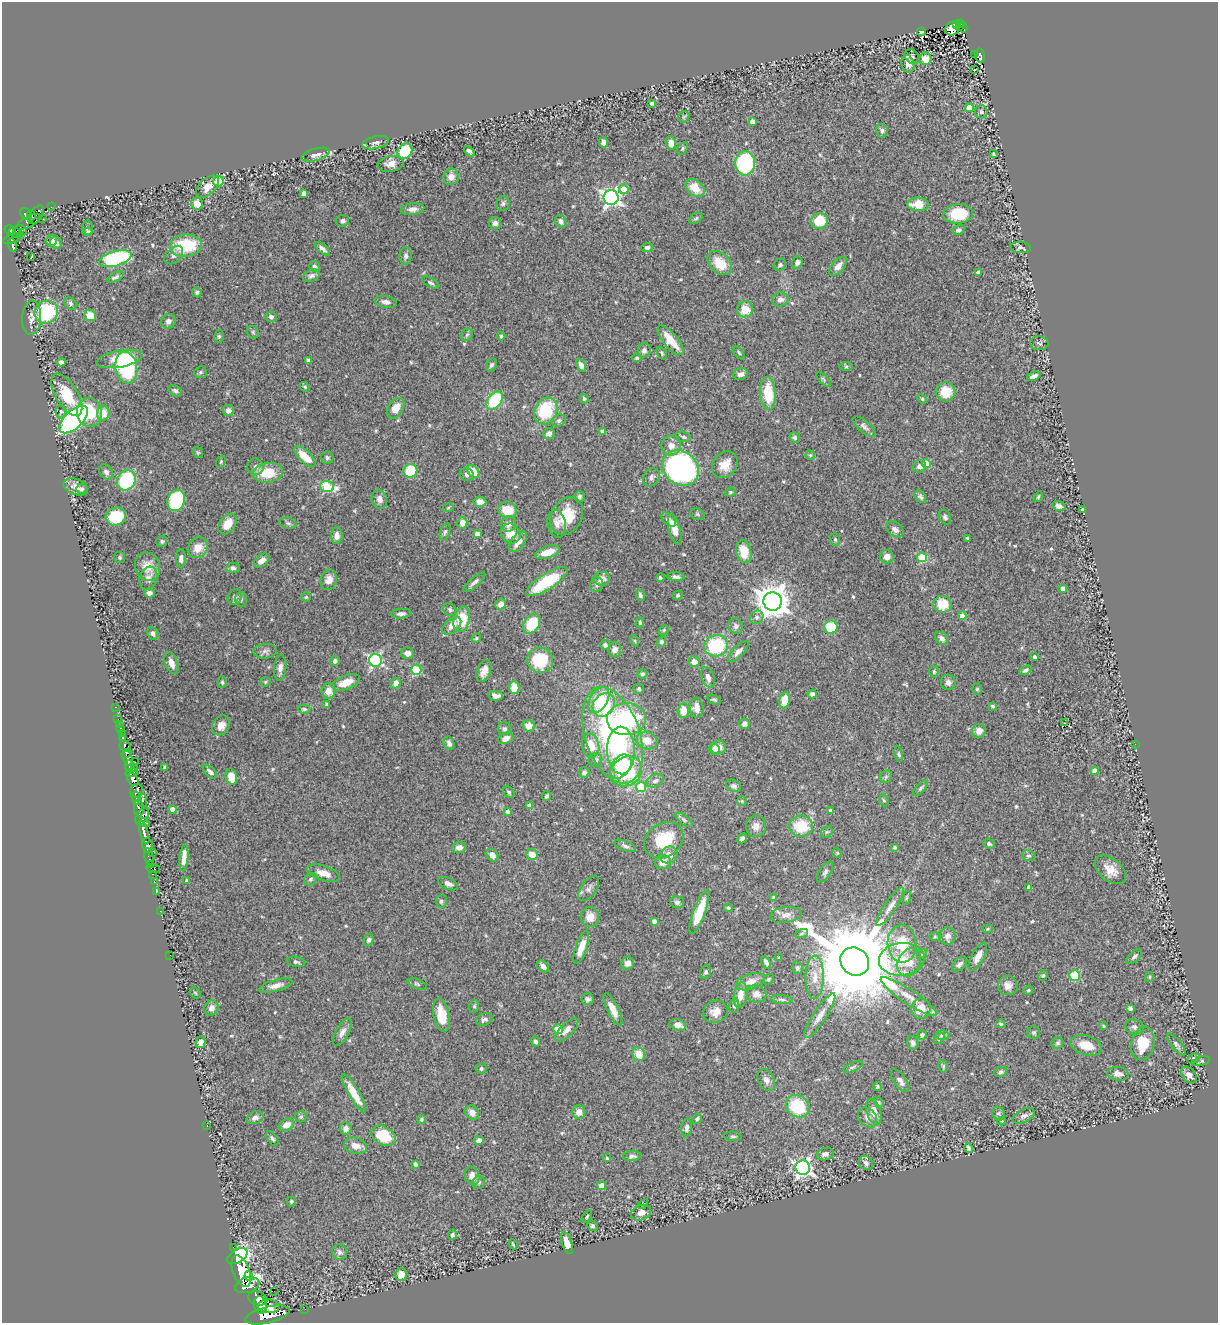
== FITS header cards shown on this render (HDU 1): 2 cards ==
NAXIS1  =                 1216
NAXIS2  =                 1321

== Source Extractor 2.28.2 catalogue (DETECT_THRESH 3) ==
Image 1216 x 1321 px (HDU 1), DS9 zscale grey, 1 PNG px = 1 image px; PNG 1220 x 1325 px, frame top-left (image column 1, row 1321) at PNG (2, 2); each listed source drawn as its Kron ellipse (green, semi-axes under 4 px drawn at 4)
Background 1.15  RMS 0.028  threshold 0.0835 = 3 sigma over >= 5 px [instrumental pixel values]
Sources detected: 550; of the 550, the 500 brightest by FLUX_AUTO listed and drawn (50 fainter detections omitted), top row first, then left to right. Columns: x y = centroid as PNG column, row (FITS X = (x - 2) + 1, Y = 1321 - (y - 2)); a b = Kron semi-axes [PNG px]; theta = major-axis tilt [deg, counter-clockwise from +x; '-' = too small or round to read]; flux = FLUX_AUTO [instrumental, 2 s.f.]
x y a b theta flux
961 23 4 2 - 33
957 25 3 2 - 25
960 27 3 2 - 17
963 27 6 3 -77 47
953 28 7 6 - 47
921 32 4 3 - 2.8
975 54 3 3 - 32
980 56 7 5 -78 120
912 57 8 6 -48 6.2
925 59 6 6 - 27
908 64 9 6 -70 11
975 70 3 2 - 6.6
652 103 4 3 - 3.4
969 108 4 4 - 31
981 112 6 6 - 4.1
684 117 6 5 - 2.5
752 121 4 4 - 12
882 131 7 6 - 5.5
603 142 5 4 - 8.2
375 143 14 6 12 6.4
671 143 7 5 -79 12
682 148 7 5 58 3
405 151 8 7 - 59
469 151 6 3 -42 5.7
994 154 3 3 - 2.9
316 155 14 6 16 8.2
745 163 12 10 90 240
391 164 13 7 10 12
451 177 8 7 - 13
218 181 5 5 - 56
207 187 14 8 42 20
695 188 10 7 -39 32
624 189 5 4 - 28
304 194 4 4 - 13
611 198 7 7 - 760
197 204 6 6 - 23
503 204 7 6 - 5
918 204 10 7 -1 36
51 207 2 2 - 8.3
413 209 12 6 6 9.2
26 214 6 5 - 460
958 214 14 10 4 61
36 215 10 6 54 380
31 216 5 3 - 230
696 218 7 4 30 3.1
43 219 2 2 - 15
342 221 7 5 8 6.7
561 221 6 5 - 8
819 221 8 7 - 54
29 222 13 5 28 320
495 223 6 6 - 7.3
88 228 7 5 86 4.3
10 230 6 4 -31 440
20 230 7 5 1 300
959 230 6 4 30 4.6
88 232 4 3 - 3.6
16 233 7 4 -28 480
13 238 10 4 21 220
51 241 6 5 - 12
56 243 6 5 - 7.2
13 245 7 3 -76 220
186 246 16 11 5 87
647 247 6 4 5 5.4
1020 248 10 5 -6 4.5
323 249 9 3 -41 6.6
174 255 11 7 44 7.7
406 256 9 6 88 6.6
31 257 3 2 - 4.8
115 259 17 7 16 220
797 262 6 5 - 6.5
720 263 14 9 -43 40
780 265 6 5 - 4
314 266 5 5 - 4.7
838 266 11 6 49 11
978 273 4 4 - 9.3
312 276 9 5 22 5.8
115 277 9 4 26 5.5
431 283 9 4 -27 3.9
197 292 5 4 - 3.7
780 299 8 7 - 8.7
386 302 11 6 -11 8.9
70 303 7 5 -47 4.5
745 309 8 7 - 31
46 312 12 11 - 130
90 315 6 5 - 27
271 317 5 5 - 5
32 318 17 9 87 12
168 321 7 7 - 9.1
253 332 7 5 -48 3.6
467 335 7 5 45 3.5
219 336 6 5 - 3.2
501 336 4 4 - 2.3
670 340 18 7 -50 40
1039 343 9 7 -5 4.7
644 350 7 6 - 6.7
662 353 7 4 -55 2.6
739 353 7 3 -55 2.5
637 358 5 4 - 3.4
119 359 23 8 10 81
308 361 4 4 - 4.9
61 362 4 4 - 6.9
491 365 7 5 63 5
581 365 7 4 -65 9
846 367 6 4 1 3.1
126 368 16 11 -79 160
200 372 6 5 - 3.6
741 374 7 5 19 8.5
1034 376 7 4 22 7.4
823 379 9 4 -46 3.4
305 387 5 4 - 2.2
175 391 7 5 -31 4.8
945 392 10 9 - 36
768 393 16 8 -86 61
67 395 24 11 -59 64
584 399 5 4 - 3
922 399 5 4 - 2.5
495 401 10 6 52 93
396 408 11 7 58 23
228 410 6 5 - 8.1
61 411 6 5 - 3.2
546 411 14 11 63 100
90 413 15 12 -84 65
103 413 7 6 - 27
74 419 18 9 43 450
559 421 7 6 - 4.9
864 427 14 6 -40 6.9
603 432 4 4 - 13
549 433 6 5 - 6.7
683 437 8 5 -17 3.9
795 438 5 5 - 4
671 446 10 10 - 15
198 452 6 4 -53 2.3
810 455 5 4 - 2.3
305 456 13 6 -44 38
327 458 6 6 - 3.8
221 462 6 4 70 2.7
926 464 4 4 - 37
725 465 14 11 52 25
919 466 7 6 - 7.8
255 467 8 8 - 7.3
681 468 19 16 -38 560
410 471 7 6 - 67
106 472 8 6 -51 6.2
473 472 7 5 -50 33
268 473 15 9 7 56
467 474 7 6 - 7.2
651 477 9 7 54 6.4
126 480 10 9 - 120
76 487 13 7 -21 12
327 487 7 5 -16 120
82 489 6 5 - 4.1
730 492 5 4 - 2.4
579 497 5 5 - 4.3
920 497 7 5 -51 4.3
1038 497 5 3 - 2.2
379 499 9 7 -71 12
176 500 11 8 71 150
480 502 6 5 - 13
1059 506 7 4 -17 9
448 508 6 3 20 2.4
1082 509 3 3 - 2.3
508 510 9 7 -16 44
697 514 7 5 -17 3.4
567 516 19 15 61 53
116 517 10 9 - 74
945 517 8 5 -62 4.2
669 519 9 5 -44 8.8
288 523 9 5 -11 4
462 523 6 5 - 16
228 524 11 7 55 24
508 524 8 7 - 10
557 524 14 9 -78 13
675 529 15 6 -76 18
895 529 10 6 -42 9.7
445 532 9 5 71 4.2
477 534 4 4 - 16
511 534 10 9 - 28
337 536 8 5 87 12
968 538 4 3 - 3.2
835 539 6 5 - 3.6
162 541 6 5 - 3.3
518 542 12 6 55 20
198 548 11 9 49 23
547 552 12 6 18 25
744 552 11 7 -77 39
120 557 5 5 - 2.9
887 557 7 7 - 13
922 557 5 5 - 100
181 558 9 5 87 8
262 561 9 5 38 14
148 567 14 12 -67 25
233 568 7 5 1 5.3
676 577 8 4 -6 7.1
148 578 12 8 72 11
660 578 4 3 - 3.2
602 579 8 7 - 12
329 580 10 8 75 14
547 581 24 8 32 96
474 582 14 4 40 7.5
597 585 7 6 - 5.9
1063 589 4 4 - 7
149 593 5 4 - 8.2
640 595 5 4 - 4.5
678 595 5 4 - 2.8
235 597 8 6 60 6.2
306 597 5 5 - 2.4
241 599 7 6 - 4.1
773 601 9 9 - 3600
501 604 6 5 - 12
942 604 9 8 - 51
450 610 7 6 - 4.5
401 614 10 5 3 6.6
962 616 4 4 - 22
757 617 7 6 - 5.9
462 619 13 8 77 63
640 622 5 3 - 3.1
532 624 11 7 58 59
452 626 11 6 43 17
736 626 8 7 - 6.9
831 627 6 6 - 66
664 630 6 4 47 2.4
153 634 7 5 -65 6.7
476 638 5 4 - 2.4
942 638 7 5 -44 9
635 641 6 3 -71 2.3
661 642 5 4 - 4.5
605 645 5 5 - 4.2
716 646 12 10 14 120
615 650 7 6 - 9.8
265 651 11 7 4 7
738 652 13 5 46 10
407 653 6 5 - 10
1035 657 4 3 - 3.7
375 660 6 6 - 360
540 660 13 12 - 80
335 661 5 4 - 4.7
694 662 5 5 - 15
171 663 11 6 -68 16
280 668 13 6 85 9.5
416 670 5 5 - 130
1025 670 6 4 27 4.8
484 671 11 6 68 15
934 672 6 4 89 2.6
642 674 5 5 - 3.9
708 677 10 6 -72 9.2
222 682 6 4 90 3.6
265 682 5 4 - 2.9
346 682 14 7 22 29
948 682 8 7 - 7.9
396 683 5 5 - 14
514 687 6 5 - 31
639 689 5 5 - 3.7
977 689 6 5 - 3.3
328 691 7 7 - 18
812 694 4 4 - 5.4
496 696 7 5 -7 8.7
599 700 14 8 59 64
714 700 7 4 -23 3.6
784 700 8 5 80 32
327 705 3 3 - 3.7
604 705 12 10 51 67
992 706 4 3 - 2.7
115 707 3 2 - 14
697 708 10 7 -82 16
304 709 6 4 -9 2.8
683 711 7 5 87 26
118 719 2 2 - 7
626 719 19 16 3 180
1065 723 4 2 - 2.7
119 724 3 2 - 17
744 724 5 5 - 11
221 725 10 8 56 16
529 726 6 5 - 22
120 728 3 3 - 43
504 729 6 6 - 5.4
979 731 7 7 - 14
123 733 2 2 - 7.6
613 735 50 27 -72 410
123 738 4 3 - 130
506 738 8 5 23 14
647 740 10 8 -19 26
449 743 7 5 -76 7.2
1135 744 2 2 - 7.2
125 746 6 5 - 240
591 746 12 8 -76 36
718 747 7 6 - 19
714 749 5 5 - 7.1
621 750 24 14 -88 64
126 753 5 2 - 260
899 754 8 4 -79 2.6
127 758 8 5 -73 860
595 760 7 6 - 6.8
135 762 3 2 - 22
129 766 6 4 87 280
621 766 13 9 53 53
165 767 4 3 - 2.4
135 769 4 3 - 130
626 771 16 14 36 140
1094 771 4 4 - 12
210 772 9 5 -44 5.8
584 772 5 5 - 6.2
132 773 6 3 15 210
231 777 8 6 -77 24
886 777 7 5 46 3.4
133 779 7 5 -61 940
655 781 9 6 22 7
734 786 8 5 -26 5.4
641 787 5 5 - 72
921 788 9 4 46 3.9
137 791 7 6 - 530
509 792 6 5 - 3.9
547 796 5 4 - 3.5
136 798 7 4 -78 240
143 800 7 3 -88 180
884 800 6 4 -65 2.9
742 801 5 5 - 2.6
529 806 4 4 - 9
139 808 8 5 -88 440
172 810 4 4 - 24
831 811 4 4 - 10
507 812 4 4 - 5.9
142 816 9 6 64 420
684 820 10 5 -35 4.5
144 823 5 4 - 260
756 826 11 10 - 13
801 826 12 10 3 67
144 832 12 4 -74 1000
827 832 6 5 - 3.1
742 838 5 4 - 5.3
664 840 21 16 35 82
989 844 6 4 -20 3.8
147 845 8 5 -77 1000
625 846 11 5 -20 5.4
459 847 7 5 6 9.4
895 847 3 3 - 3.4
152 852 2 2 - 10
837 853 5 4 - 2.4
532 854 6 5 - 20
492 855 7 5 -46 12
669 855 9 8 - 18
1028 856 6 5 - 3.8
149 857 9 3 -75 60
184 858 13 4 84 15
663 862 8 6 19 18
150 864 3 2 - 9.4
153 869 7 2 -15 54
1110 870 18 11 -40 23
825 872 12 5 58 5.6
324 873 17 7 -18 20
153 874 3 2 - 20
311 879 7 5 32 4.3
186 880 3 3 - 2.2
154 881 2 2 - 13
448 884 10 5 -24 9.3
1029 887 4 4 - 9
589 889 14 7 54 9.1
156 892 2 2 - 12
774 898 4 3 - 3.9
907 898 7 3 81 2.5
441 901 6 5 - 4.2
677 902 7 6 - 5.8
890 907 23 6 56 14
728 908 4 3 - 3.6
160 911 2 2 - 15
699 912 23 6 69 47
786 915 16 8 7 14
590 917 10 9 - 20
654 921 4 4 - 10
988 929 5 4 - 2.4
801 934 7 3 19 2.6
948 936 9 8 - 10
935 937 6 4 0 2.5
369 940 6 5 - 4.9
902 944 19 14 -86 65
581 947 17 5 71 25
922 954 6 4 44 2.1
170 955 2 2 - 54
779 957 4 3 - 2.6
978 957 15 6 61 16
1134 957 10 5 42 5
902 959 23 16 6 64
855 961 15 13 -42 40000
296 962 9 5 -11 4.1
766 962 7 4 -62 6.1
909 962 14 11 66 24
627 963 6 6 - 9.9
960 964 9 5 44 6.5
543 966 7 5 -44 9.6
797 968 6 5 - 4.4
706 972 7 5 68 4.2
1043 975 6 4 61 2.6
1075 976 5 5 - 70
815 977 21 9 89 27
1149 977 5 4 - 2.5
768 979 6 4 52 2.8
751 982 15 7 19 18
417 984 10 5 -19 4
276 986 17 5 15 14
1008 986 10 9 - 13
1028 990 5 4 - 2.4
195 993 6 4 -47 2.5
756 994 10 8 -18 11
740 995 13 6 81 23
909 997 33 7 -34 26
588 999 6 6 - 4.9
782 999 11 3 -4 3.8
734 1005 7 5 80 4
474 1006 6 5 - 3.1
211 1008 8 7 - 10
1130 1008 4 4 - 5
613 1009 18 5 -64 19
921 1009 10 9 - 25
715 1012 12 11 - 17
441 1015 17 8 -78 41
820 1016 26 6 57 17
484 1019 9 6 22 5.5
1001 1024 5 4 - 2.7
678 1025 8 5 -16 15
1103 1026 3 3 - 2.3
1135 1027 9 7 -15 6.8
558 1029 5 4 - 65
567 1030 15 6 45 13
342 1032 15 6 61 11
1034 1032 6 6 - 3.3
922 1035 5 4 - 5
942 1035 7 4 0 3.6
939 1038 6 5 - 3.7
536 1041 5 4 - 5
201 1042 6 4 75 11
913 1043 7 5 -79 5.4
1058 1043 6 5 - 3.9
1143 1044 17 11 79 52
1176 1044 13 5 -51 5.5
1086 1045 16 9 -16 29
639 1054 7 6 - 24
1194 1058 7 5 23 2.7
1201 1061 9 4 15 3.4
943 1066 6 4 -79 2.7
853 1067 11 4 24 3.7
481 1068 6 5 - 3.6
1001 1072 6 5 - 4.5
1118 1074 10 7 -8 11
1189 1075 9 6 -49 12
766 1080 12 8 -64 9.8
900 1081 13 6 -54 9
877 1087 5 4 - 2.6
354 1093 22 5 -60 31
878 1102 6 4 -52 2.8
798 1106 12 10 -37 88
579 1112 6 6 - 16
874 1112 13 7 -73 18
472 1113 8 6 -52 11
999 1114 7 6 - 4.2
1024 1116 12 6 24 7.5
301 1117 6 5 - 3.1
867 1117 11 8 -49 8.7
255 1118 9 6 22 7.5
422 1119 4 4 - 2.9
697 1119 5 4 - 3.6
1002 1121 4 4 - 2.2
287 1125 8 6 25 15
207 1126 3 2 - 26
346 1128 6 6 - 10
687 1128 8 5 85 7.2
384 1136 13 9 -29 62
733 1136 8 4 -4 3.5
272 1139 8 4 -59 3.6
479 1140 5 4 - 7.4
356 1146 11 8 -12 17
968 1148 5 4 - 5.2
825 1154 8 6 16 8.8
632 1156 9 5 5 5.4
607 1158 3 3 - 3.3
866 1163 8 6 -45 6.9
415 1164 4 3 - 5.8
803 1168 7 7 - 640
472 1176 9 7 -74 14
479 1183 6 6 - 3.5
602 1186 4 4 - 27
291 1201 5 3 - 2.3
643 1204 6 3 44 2.4
641 1213 10 7 20 15
587 1217 7 3 58 2.6
592 1226 5 5 - 3.9
452 1235 5 4 - 5.3
567 1243 12 5 -72 19
513 1244 5 3 - 2.3
233 1247 2 2 - 6.9
340 1252 8 7 - 5.7
237 1256 11 6 31 230
241 1271 16 8 -69 3900
401 1274 6 5 - 14
249 1276 4 4 - 570
247 1285 12 7 18 2200
274 1291 2 2 - 64
258 1298 10 6 -19 1600
260 1305 9 6 -78 1600
269 1306 11 6 -3 1300
305 1309 2 2 - 11
267 1315 22 8 13 3600
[50 fainter detections neither listed nor drawn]